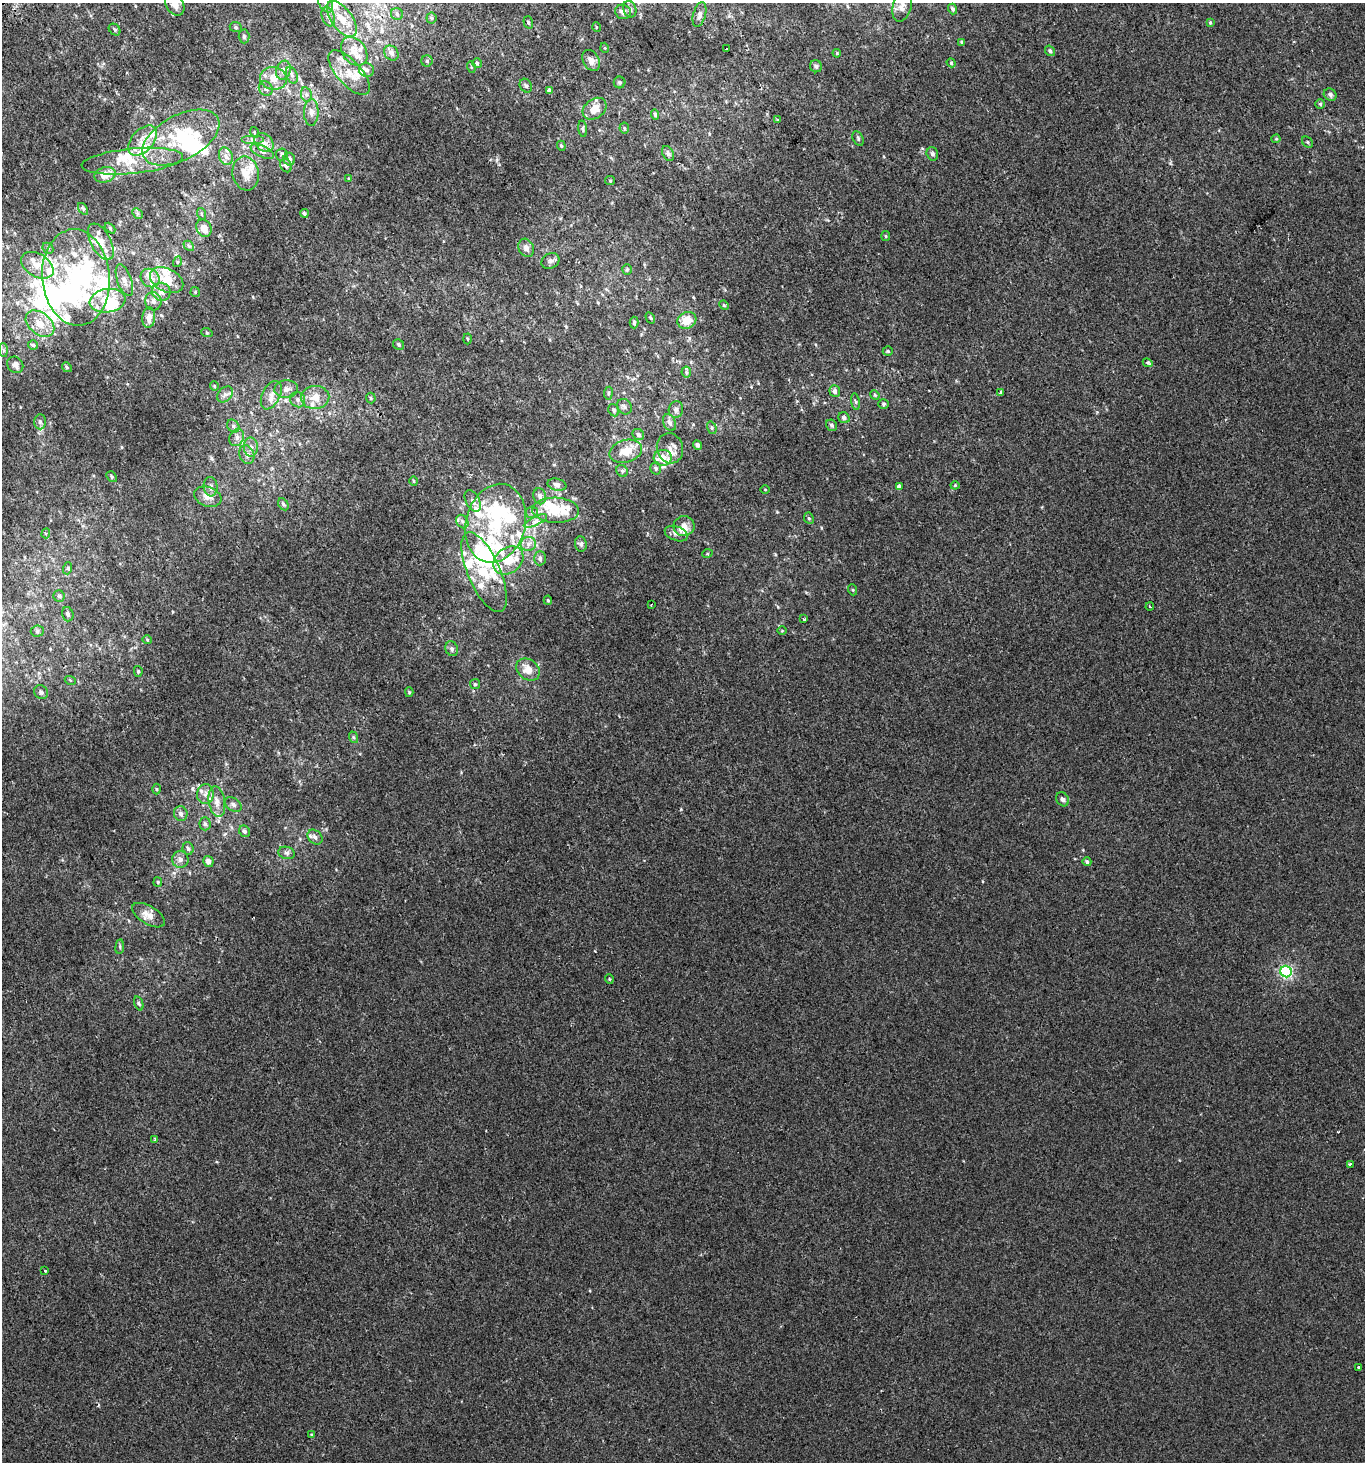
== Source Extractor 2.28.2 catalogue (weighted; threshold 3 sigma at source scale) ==
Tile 11 of 4 x 4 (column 3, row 3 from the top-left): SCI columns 2915-4277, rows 1484-2943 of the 5768 x 5893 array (HDU 1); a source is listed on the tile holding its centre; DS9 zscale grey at full resolution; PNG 1367 x 1464 px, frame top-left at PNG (2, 3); each listed source drawn as its Kron ellipse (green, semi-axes under 4 px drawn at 4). Shown black and unused: <1% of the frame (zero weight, under 2 of 3 exposures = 2% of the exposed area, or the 3 px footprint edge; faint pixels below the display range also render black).
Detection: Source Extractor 2.28.2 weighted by HDU 2 'WHT'; one run over the whole footprint, this tile lists its part. Background 0.00131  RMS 0.0028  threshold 0.0126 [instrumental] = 3 sigma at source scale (4.5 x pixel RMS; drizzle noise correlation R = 1.50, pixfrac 1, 0.0396/0.0396 arcsec/px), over >= 5 px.
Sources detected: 281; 12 inside a brighter object's white glare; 1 cosmic-ray / hot-pixel residue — neither listed nor drawn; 58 inside a brighter listed object's ellipse — not listed separately; the other 210 listed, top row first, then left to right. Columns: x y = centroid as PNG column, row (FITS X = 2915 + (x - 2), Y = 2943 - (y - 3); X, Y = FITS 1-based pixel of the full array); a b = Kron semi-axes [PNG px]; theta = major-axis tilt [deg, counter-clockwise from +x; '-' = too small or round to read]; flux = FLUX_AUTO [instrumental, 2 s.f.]
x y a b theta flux
325 3 10 6 -60 1.1
175 4 12 8 -59 2.1
902 7 15 9 75 2
630 9 8 6 -71 0.81
953 9 5 4 - 0.66
623 12 8 7 - 1.1
397 14 6 6 - 0.6
699 15 13 6 74 1.1
328 16 10 6 -71 1.1
431 18 5 5 - 0.4
342 19 21 10 -54 5.2
528 22 6 4 -72 0.46
1210 22 4 3 - 0.26
236 27 6 5 - 0.48
596 27 5 3 - 0.21
115 30 6 5 - 0.57
244 36 7 5 -87 0.54
962 42 4 3 - 0.47
605 48 5 3 - 0.21
726 49 3 3 - 1.1
354 51 16 11 -53 3.6
1050 51 5 4 - 0.73
391 53 8 6 -48 1.1
837 53 4 3 - 0.23
591 60 11 8 -61 1.8
427 61 6 5 - 0.49
477 63 5 4 - 0.43
951 63 5 4 - 0.34
816 66 6 6 - 0.55
471 67 6 3 -73 0.28
283 70 9 7 71 1.3
367 70 7 6 - 0.84
349 73 28 12 -48 5.4
292 75 9 5 -68 0.84
273 78 13 11 -7 3.6
620 82 6 6 - 0.5
526 86 7 5 -59 0.57
266 89 7 6 - 0.8
549 91 4 3 - 1.1
306 94 7 5 -78 0.7
1330 95 7 5 -37 0.75
1320 104 5 5 - 0.49
595 109 13 9 38 3.4
311 112 13 7 88 1.5
655 115 5 4 - 0.6
778 120 4 3 - 0.54
624 128 5 5 - 0.36
583 129 8 4 -83 0.53
254 132 5 3 - 0.28
181 137 42 22 28 19
253 139 11 4 0 0.9
858 139 8 5 -65 0.51
1276 139 4 4 - 0.27
142 141 17 11 48 3.6
264 142 11 8 -43 1.7
1308 142 6 4 -42 0.47
561 146 5 4 - 0.34
262 151 12 5 -25 1
282 154 6 6 - 0.64
668 154 8 5 -62 0.76
932 154 7 6 - 0.77
226 156 9 6 -70 1.3
289 159 6 6 - 0.94
132 161 51 12 5 8.6
286 165 7 5 -64 0.91
246 173 17 13 -81 4.2
105 175 11 7 17 3.6
349 179 4 4 - 0.32
610 181 5 4 - 0.32
83 209 6 4 -54 0.42
137 213 6 4 -45 0.48
304 213 4 4 - 0.51
202 214 6 4 -71 0.38
110 228 6 4 -47 0.33
204 228 9 7 -64 2.8
886 236 5 4 - 0.34
101 242 20 10 -62 3.8
189 246 6 4 -43 0.39
48 248 6 5 - 0.44
526 248 9 7 -63 1.3
550 261 9 7 30 0.9
177 262 5 3 - 0.24
37 265 18 11 -31 4.1
627 269 5 5 - 0.39
76 277 48 34 -85 35
150 278 10 8 -41 1.7
124 280 16 7 -70 1.9
167 280 18 11 -27 5.2
161 292 9 9 - 2
195 292 5 4 - 0.32
108 301 18 11 9 7.4
153 301 9 8 - 1.4
724 305 5 4 - 0.3
149 318 10 6 86 2
650 318 6 4 -59 0.35
687 320 10 8 28 3.7
634 323 6 4 -88 0.47
40 324 16 10 -39 4.1
207 333 6 3 -19 0.31
468 339 5 3 - 0.3
33 345 5 5 - 0.49
399 345 6 5 - 0.42
3 350 7 4 -88 0.55
888 351 5 5 - 0.37
1148 363 5 4 - 0.79
15 365 8 7 - 1.3
67 367 5 4 - 0.36
686 372 5 5 - 0.41
214 386 4 4 - 0.31
286 389 12 9 3 1.6
835 391 6 5 - 1.1
1000 392 4 3 - 1.1
608 393 6 4 82 0.48
225 394 9 6 45 1.1
271 395 15 9 64 2.2
875 395 5 4 - 0.31
315 397 14 11 4 3.6
371 398 5 5 - 0.37
298 400 8 7 - 1
855 402 8 4 -81 0.55
883 404 5 5 - 0.46
624 407 8 7 - 0.85
676 409 8 7 - 1
614 410 6 5 - 0.71
844 418 6 5 - 0.92
40 422 7 6 - 0.64
669 423 9 6 -66 1.1
831 425 6 5 - 0.69
233 426 7 5 -50 0.74
712 428 6 4 -74 0.51
638 435 6 5 - 0.83
237 437 9 7 61 1.1
697 445 5 4 - 0.99
251 447 9 7 -89 1.2
670 448 15 13 -75 2.6
626 451 17 11 17 4.5
247 455 10 7 -68 1.3
663 458 9 8 - 4.1
656 468 6 5 - 0.62
622 471 6 5 - 0.54
112 477 6 4 -50 0.5
414 481 5 3 - 0.25
557 485 9 6 -13 1.2
955 485 4 4 - 0.29
211 487 10 7 -84 1.2
899 487 4 4 - 2.4
765 489 5 3 - 0.21
540 496 8 6 -77 1.1
208 497 14 9 -19 2.3
473 501 12 6 -62 1.3
283 504 6 4 -60 0.53
556 510 23 12 -2 7.4
532 512 6 5 - 0.58
809 518 6 4 -66 0.42
462 521 7 5 -55 0.74
535 521 12 4 25 1.2
496 523 40 29 75 21
684 526 10 10 - 1.9
46 533 5 4 - 0.48
676 534 12 7 -20 1.2
528 544 8 7 - 1.2
581 544 8 6 -85 0.71
707 554 5 3 - 0.26
540 558 7 6 - 0.83
508 561 16 12 38 5.7
68 568 6 4 73 0.36
484 572 43 16 -67 12
853 590 5 3 - 0.28
59 596 6 5 - 0.54
548 600 4 4 - 0.37
651 605 3 2 - 0.18
1150 607 4 3 - 0.21
68 614 7 5 -74 0.71
804 619 3 2 - 0.41
37 631 6 5 - 0.52
782 631 5 3 - 0.23
147 640 5 4 - 0.29
452 649 7 6 - 0.81
528 670 13 10 -37 3.6
138 671 5 4 - 0.4
70 680 6 3 -20 0.29
475 684 5 5 - 0.39
41 692 7 6 - 0.71
409 692 5 4 - 0.35
353 737 6 4 -71 0.36
156 789 5 3 - 0.3
205 794 10 8 85 1.6
1063 799 7 6 - 0.94
217 802 15 8 -81 2.3
233 804 9 6 -34 0.88
181 814 7 6 - 1
205 824 6 5 - 0.62
245 831 6 5 - 0.72
315 837 8 6 -44 1.2
188 849 6 5 - 0.66
287 853 8 6 -14 0.76
180 859 8 8 - 1.2
208 862 6 5 - 1.4
1087 862 4 4 - 0.64
158 882 5 4 - 0.31
148 915 18 9 -31 2.5
120 947 7 4 84 0.43
1286 972 6 5 - 39
609 979 5 3 - 0.3
139 1003 7 4 -70 0.43
154 1140 3 3 - 0.51
1350 1164 3 3 - 1.8
45 1271 3 2 - 0.49
1358 1367 3 3 - 0.88
311 1435 3 3 - 0.22
Overlapping masked pixels (flux is a lower limit): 1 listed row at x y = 132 161
Isophote crosses this tile's border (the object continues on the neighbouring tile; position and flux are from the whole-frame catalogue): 2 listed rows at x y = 325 3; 175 4
Unlisted compact peaks at least as high as the median listed source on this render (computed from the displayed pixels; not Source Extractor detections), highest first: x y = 681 809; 922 148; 777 512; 1097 412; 211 458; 1083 850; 497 160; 778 607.